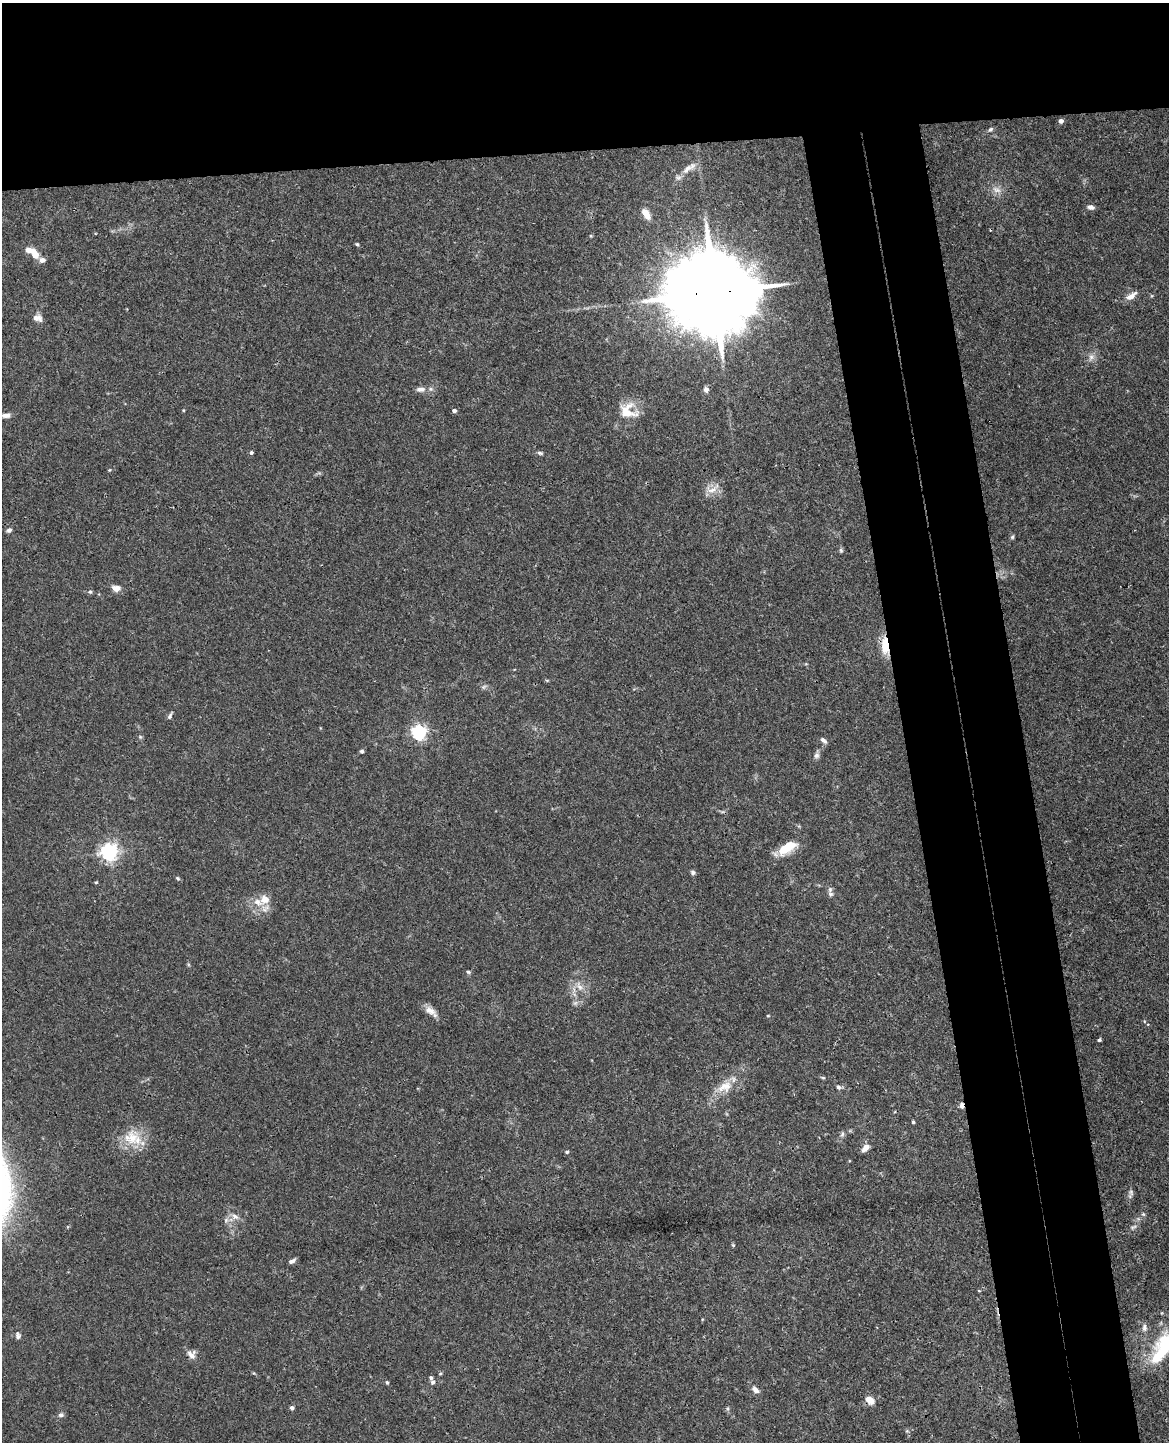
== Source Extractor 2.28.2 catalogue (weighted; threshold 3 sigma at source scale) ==
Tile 2 of 4 x 3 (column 2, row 1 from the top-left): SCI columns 1224-2390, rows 3028-4467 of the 4782 x 4720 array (HDU 1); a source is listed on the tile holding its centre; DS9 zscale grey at full resolution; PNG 1171 x 1444 px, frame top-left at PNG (2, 3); no overlay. Shown black and unused: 19% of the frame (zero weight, under 3 of 4 exposures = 6% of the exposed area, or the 3 px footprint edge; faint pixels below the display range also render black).
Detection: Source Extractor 2.28.2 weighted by HDU 2 'WHT'; one run over the whole footprint, this tile lists its part. Background 0.043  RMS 0.0031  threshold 0.0138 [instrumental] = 3 sigma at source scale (4.5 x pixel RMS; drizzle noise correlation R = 1.50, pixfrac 1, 0.05/0.05 arcsec/px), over >= 5 px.
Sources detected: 78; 1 inside a brighter object's white glare — not listed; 6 inside a brighter listed object's ellipse — not listed separately; the other 71 listed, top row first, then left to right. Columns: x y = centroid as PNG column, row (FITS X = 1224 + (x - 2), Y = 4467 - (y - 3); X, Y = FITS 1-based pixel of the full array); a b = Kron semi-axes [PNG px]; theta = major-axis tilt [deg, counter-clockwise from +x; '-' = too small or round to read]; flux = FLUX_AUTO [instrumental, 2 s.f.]
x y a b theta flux
1061 121 4 4 - 1.1
990 129 7 5 44 0.66
689 168 25 8 35 2.7
996 190 14 7 -25 2
1090 207 8 5 -10 1.2
646 214 11 6 -58 3.6
357 244 4 4 - 0.36
35 254 16 8 -57 3.4
713 292 29 19 2 6400
1131 296 16 6 34 2.2
37 318 12 8 -11 1.7
1091 357 10 8 60 1.5
420 389 12 7 4 1.6
706 390 6 6 - 1.3
454 411 4 4 - 0.99
628 411 24 20 -23 6.9
6 415 10 5 1 1.4
251 452 4 4 - 0.58
540 453 8 4 -15 0.61
713 489 22 7 36 2.6
9 530 6 5 - 0.82
1012 537 6 5 - 0.48
841 550 7 5 -69 0.49
116 588 10 7 -6 2.1
90 592 5 4 - 0.45
885 646 23 9 -84 5.6
170 716 9 5 65 0.71
419 732 6 6 - 84
140 737 5 5 - 0.41
824 740 10 5 -43 0.92
362 751 5 5 - 0.53
816 755 8 7 - 1
787 848 23 10 30 7.4
109 852 6 6 - 130
693 872 6 5 - 0.72
178 878 6 4 -45 0.44
96 882 5 3 - 0.28
830 889 7 5 -71 0.72
264 899 14 13 - 3.8
468 972 6 4 -22 0.43
579 986 14 6 -58 1.8
430 1010 17 8 -33 2.5
768 1016 5 3 - 0.26
1099 1040 4 3 - 0.5
823 1078 6 3 -2 0.35
725 1087 24 13 23 5.7
838 1087 6 5 - 0.7
961 1106 7 4 -80 1.2
913 1122 3 3 - 0.4
842 1134 7 5 77 0.68
132 1138 22 15 -84 7.3
865 1148 10 6 47 2.1
567 1152 4 4 - 0.57
1131 1192 9 6 87 0.89
1143 1214 6 4 -44 0.4
235 1216 10 7 -32 1.7
226 1220 7 5 48 0.75
1133 1227 9 5 26 0.75
733 1245 6 4 -44 0.35
292 1261 8 4 27 0.95
979 1291 5 3 - 0.22
18 1336 10 7 -82 0.91
1165 1344 37 27 57 22
191 1354 12 10 -61 1.9
387 1382 5 4 - 0.39
432 1382 6 5 - 0.73
755 1390 9 6 -44 1.6
870 1400 10 7 -40 2.8
292 1408 5 5 - 0.7
728 1409 6 4 -72 0.45
61 1415 7 5 15 0.93
Overlapping masked pixels (flux is a lower limit): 4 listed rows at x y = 713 292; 885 646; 961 1106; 870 1400
Isophote crosses this tile's border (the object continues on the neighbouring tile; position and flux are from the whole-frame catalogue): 1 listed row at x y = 1165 1344